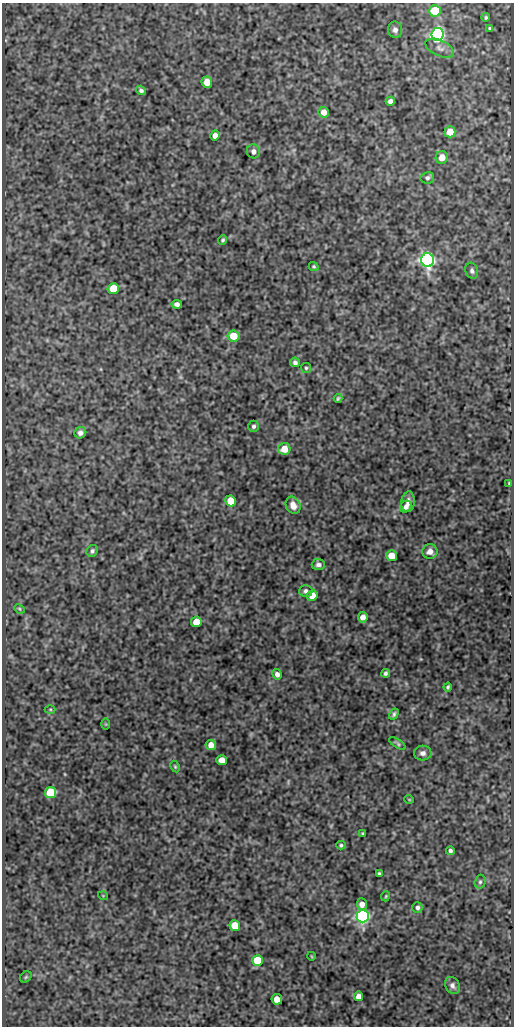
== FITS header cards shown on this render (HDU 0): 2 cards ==
NAXIS1  =                  512
NAXIS2  =                 1024

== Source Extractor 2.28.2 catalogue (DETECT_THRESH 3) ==
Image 512 x 1024 px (HDU 0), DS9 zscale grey, 1 PNG px = 1 image px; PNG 516 x 1028 px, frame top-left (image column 1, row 1024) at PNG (2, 3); each listed source drawn as its Kron ellipse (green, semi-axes under 4 px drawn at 4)
Background 86.6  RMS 0.53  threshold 1.58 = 3 sigma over >= 5 px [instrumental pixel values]
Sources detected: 72; all 72 listed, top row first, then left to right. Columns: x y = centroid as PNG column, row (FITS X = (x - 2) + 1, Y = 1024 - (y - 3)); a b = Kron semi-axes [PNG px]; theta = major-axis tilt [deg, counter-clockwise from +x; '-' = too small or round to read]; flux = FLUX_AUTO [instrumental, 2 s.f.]
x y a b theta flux
435 11 6 6 - 1500
486 17 4 4 - 55
490 29 3 3 - 51
395 30 8 7 - 140
438 34 6 6 - 14000
440 48 15 8 -24 200
207 82 6 5 - 490
141 90 5 4 - 83
390 101 4 4 - 150
324 112 5 5 - 270
450 132 5 5 - 540
215 135 5 4 - 200
253 151 7 6 - 150
442 157 6 6 - 310
427 178 7 6 - 93
223 240 5 3 - 58
428 260 7 6 - 15000
314 266 5 4 - 47
472 271 8 6 -72 110
113 288 5 5 - 790
177 304 5 4 - 120
233 336 6 5 - 710
295 362 5 4 - 96
306 368 5 5 - 59
338 398 4 3 - 50
254 426 5 5 - 85
80 433 6 5 - 130
284 449 6 6 - 510
509 483 3 2 - 34
230 501 5 5 - 740
408 502 10 7 82 190
293 505 9 7 -66 270
406 507 6 5 - 150
92 551 6 5 - 89
430 552 7 7 - 210
391 556 5 5 - 550
318 564 7 5 -1 110
306 591 6 6 - 98
312 596 5 5 - 620
19 609 6 4 -23 42
363 617 5 5 - 210
196 622 5 5 - 650
386 673 4 4 - 76
277 674 5 4 - 140
448 687 4 3 - 56
50 709 5 3 - 34
394 714 6 4 59 75
106 724 6 4 -89 36
397 743 9 4 -33 61
211 745 5 5 - 340
423 753 8 7 - 160
222 760 5 5 - 450
175 767 6 4 -63 46
51 792 5 5 - 1900
409 799 5 3 - 28
363 833 3 3 - 43
341 845 4 4 - 58
450 851 4 4 - 86
379 874 3 3 - 57
480 882 7 5 74 78
103 896 5 3 - 26
386 896 5 3 - 38
362 904 6 5 - 230
417 907 5 5 - 100
363 916 6 6 - 13000
235 926 5 5 - 780
311 956 4 3 - 29
257 961 5 5 - 1500
26 977 6 5 - 49
452 985 9 7 -59 140
359 996 5 4 - 270
277 999 5 5 - 530